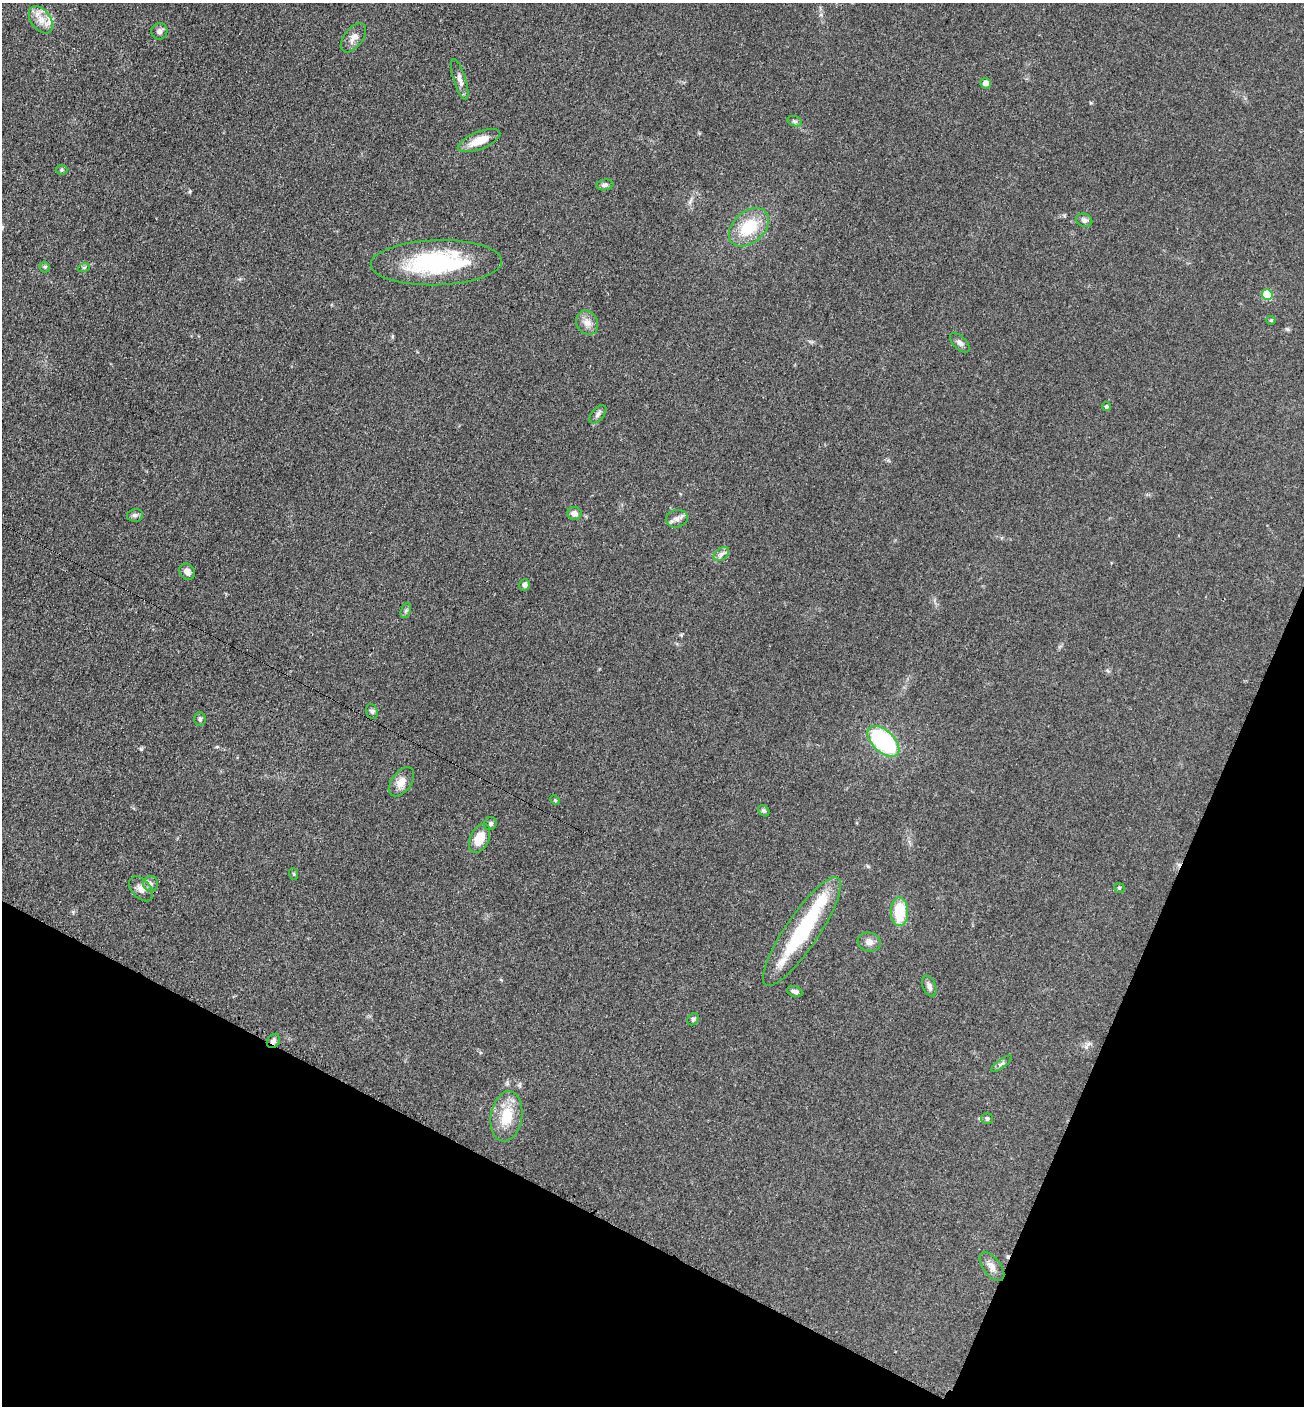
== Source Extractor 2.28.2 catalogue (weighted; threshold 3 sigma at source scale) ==
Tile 15 of 4 x 4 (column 3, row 4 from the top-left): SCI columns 2895-4196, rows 15-1418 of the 5654 x 5645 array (HDU 1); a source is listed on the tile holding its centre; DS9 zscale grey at full resolution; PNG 1306 x 1408 px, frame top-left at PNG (2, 3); each listed source drawn as its Kron ellipse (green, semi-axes under 4 px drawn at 4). Shown black and unused: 21% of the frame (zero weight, under 3 of 4 exposures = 2% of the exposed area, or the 3 px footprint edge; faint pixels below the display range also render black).
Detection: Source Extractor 2.28.2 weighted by HDU 2 'WHT'; one run over the whole footprint, this tile lists its part. Background 0.0669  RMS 0.0062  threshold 0.0278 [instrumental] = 3 sigma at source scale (4.5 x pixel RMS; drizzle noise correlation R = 1.50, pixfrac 1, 0.05/0.05 arcsec/px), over >= 5 px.
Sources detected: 55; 1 inside a brighter object's white glare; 1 cosmic-ray / hot-pixel residue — neither listed nor drawn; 3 inside a brighter listed object's ellipse — not listed separately; the other 50 listed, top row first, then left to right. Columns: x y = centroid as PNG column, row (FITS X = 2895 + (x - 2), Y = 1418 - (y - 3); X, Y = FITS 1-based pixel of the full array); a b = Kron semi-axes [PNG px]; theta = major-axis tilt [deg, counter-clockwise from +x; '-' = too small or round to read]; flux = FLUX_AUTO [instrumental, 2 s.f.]
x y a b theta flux
41 20 15 9 -54 6.5
159 31 8 8 - 2.3
353 38 17 9 52 4.3
460 79 21 6 -73 3.8
986 83 5 5 - 3.6
795 121 8 5 -18 1.4
479 141 22 8 21 11
62 170 6 5 - 0.93
605 185 8 5 8 1.7
1084 220 8 6 -20 2.1
749 227 23 15 42 23
436 263 66 22 2 68
45 267 5 5 - 0.96
84 267 6 4 19 0.76
1267 294 5 5 - 24
1271 320 4 4 - 0.66
587 323 12 10 -58 4.6
960 343 12 6 -46 2.4
1106 407 4 4 - 0.98
598 414 11 6 50 2
574 513 7 6 - 3.4
135 515 8 6 11 1.7
677 519 11 9 13 3.1
721 554 9 5 37 2.1
187 572 8 7 - 3.4
525 585 6 5 - 2.2
406 611 8 5 70 1.2
372 711 7 6 - 1.3
200 719 7 6 - 1.5
883 741 19 11 -43 70
401 782 16 10 54 5.8
555 800 5 4 - 0.68
764 811 6 4 -42 1
490 824 7 6 - 1.3
480 838 15 9 64 11
294 874 6 3 -71 0.66
151 884 7 7 - 1.9
1119 888 5 4 - 0.9
141 889 14 9 -48 3.9
899 912 14 9 -89 20
802 931 65 16 56 53
869 942 12 9 -15 3.3
929 986 11 6 -68 2.2
795 991 8 5 -18 1.8
693 1019 6 5 - 1.3
273 1041 7 6 - 1.9
1002 1064 12 3 36 1.5
507 1116 25 15 81 17
987 1119 6 5 - 1.4
992 1267 17 8 -53 4.3
Overlapping masked pixels (flux is a lower limit): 1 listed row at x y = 273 1041
Unlisted compact peaks at least as high as the median listed source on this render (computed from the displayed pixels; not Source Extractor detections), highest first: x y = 141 749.